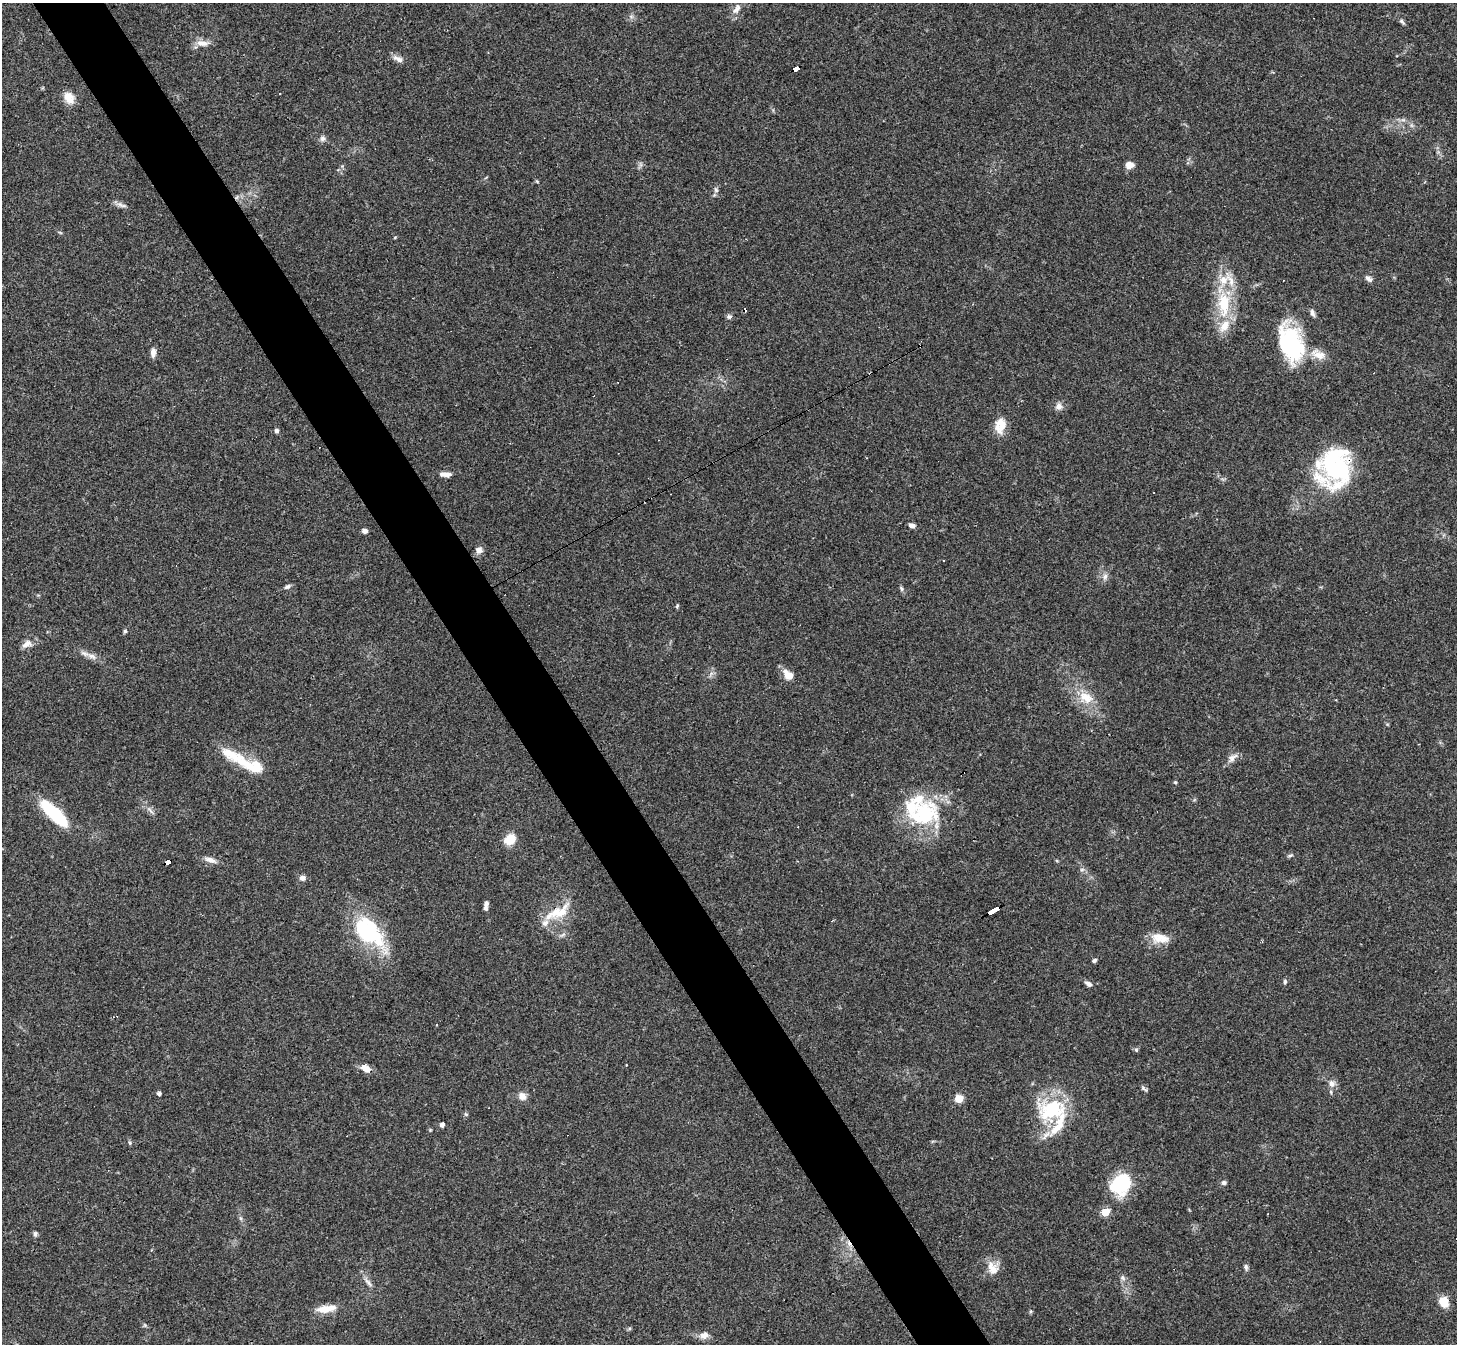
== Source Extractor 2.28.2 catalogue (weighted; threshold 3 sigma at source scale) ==
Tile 11 of 4 x 4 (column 3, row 3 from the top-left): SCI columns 2910-4364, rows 1496-2837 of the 5818 x 5810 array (HDU 1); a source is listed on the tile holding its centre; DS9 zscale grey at full resolution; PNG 1459 x 1346 px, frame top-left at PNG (2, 3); no overlay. Shown black and unused: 5% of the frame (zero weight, under 3 of 4 exposures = <1% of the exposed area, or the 3 px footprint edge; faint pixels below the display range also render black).
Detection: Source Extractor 2.28.2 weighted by HDU 2 'WHT'; one run over the whole footprint, this tile lists its part. Background 0.0538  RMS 0.0051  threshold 0.0228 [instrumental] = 3 sigma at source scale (4.5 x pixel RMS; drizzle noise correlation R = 1.50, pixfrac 1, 0.05/0.05 arcsec/px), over >= 5 px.
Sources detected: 95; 4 cosmic-ray / hot-pixel residue — not listed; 13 inside a brighter listed object's ellipse — not listed separately; the other 78 listed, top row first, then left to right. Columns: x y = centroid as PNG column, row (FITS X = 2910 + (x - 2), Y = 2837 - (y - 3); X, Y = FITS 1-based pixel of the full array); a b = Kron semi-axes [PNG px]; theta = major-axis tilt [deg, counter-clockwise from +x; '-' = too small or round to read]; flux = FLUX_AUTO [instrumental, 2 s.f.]
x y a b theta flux
737 9 16 8 61 3.3
1402 21 9 5 -42 1.2
203 43 19 8 -4 4.1
398 59 16 7 -26 2.8
796 69 6 4 23 49
280 93 3 2 - 0.68
69 98 15 12 -63 5.7
322 138 8 7 - 1.6
1129 165 7 6 - 5
716 190 6 5 - 1.1
120 204 12 6 -29 2
395 237 5 3 - 0.44
1368 279 10 6 -35 1.8
1224 303 37 16 -87 25
1312 313 10 5 -68 1.5
729 316 8 5 7 1.1
1291 343 47 27 -72 43
153 353 10 6 -90 2.7
1059 407 9 8 - 2.6
1000 425 19 13 79 7.5
276 431 6 5 - 1.1
1337 466 48 36 77 63
445 474 15 6 1 3
912 525 7 5 -12 1.8
364 531 5 4 - 2.3
479 550 9 8 - 2.6
1105 576 9 6 73 1.9
287 587 8 5 30 1.3
901 589 7 5 -60 1
677 606 5 4 - 0.71
125 631 5 4 - 0.81
27 644 15 8 32 3.2
92 656 16 7 -28 3.4
788 675 11 8 -47 6.4
1086 697 21 14 -25 10
1232 758 16 9 38 3
252 766 45 14 -22 16
1175 782 4 4 - 0.65
150 811 12 3 -49 1.3
53 813 36 11 -43 33
923 813 33 25 16 45
510 839 11 9 38 10
1290 855 7 4 19 0.84
210 860 17 6 -20 3.1
168 862 7 3 28 62
1082 869 6 4 19 0.84
302 878 7 6 - 2.1
486 904 6 5 - 1.6
994 911 12 3 30 110
558 912 41 14 26 13
368 931 42 25 -45 44
1160 938 24 12 -9 7.6
1094 960 4 4 - 1.5
1285 981 6 5 - 0.88
1088 984 9 5 -32 1.7
1136 1050 6 5 - 0.8
366 1069 11 7 -20 4.8
1332 1084 10 9 - 2.6
1143 1088 9 5 -38 1
159 1094 4 4 - 1.6
522 1096 9 8 - 3.6
959 1099 5 5 - 18
1052 1110 38 27 14 35
466 1114 5 5 - 0.73
442 1125 5 4 - 1.9
130 1143 6 4 -72 0.65
1224 1183 6 5 - 1.3
1120 1184 25 20 57 26
1105 1212 5 5 - 17
240 1218 6 5 - 0.94
35 1234 7 5 84 1.2
1246 1267 7 6 - 1.2
993 1268 19 12 -61 6.2
1123 1278 8 6 -53 1.5
368 1282 14 5 -49 2.1
1444 1302 12 10 -60 6.9
327 1309 26 8 9 7.1
704 1335 11 9 23 3.2
Overlapping masked pixels (flux is a lower limit): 4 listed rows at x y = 796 69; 1337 466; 168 862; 994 911